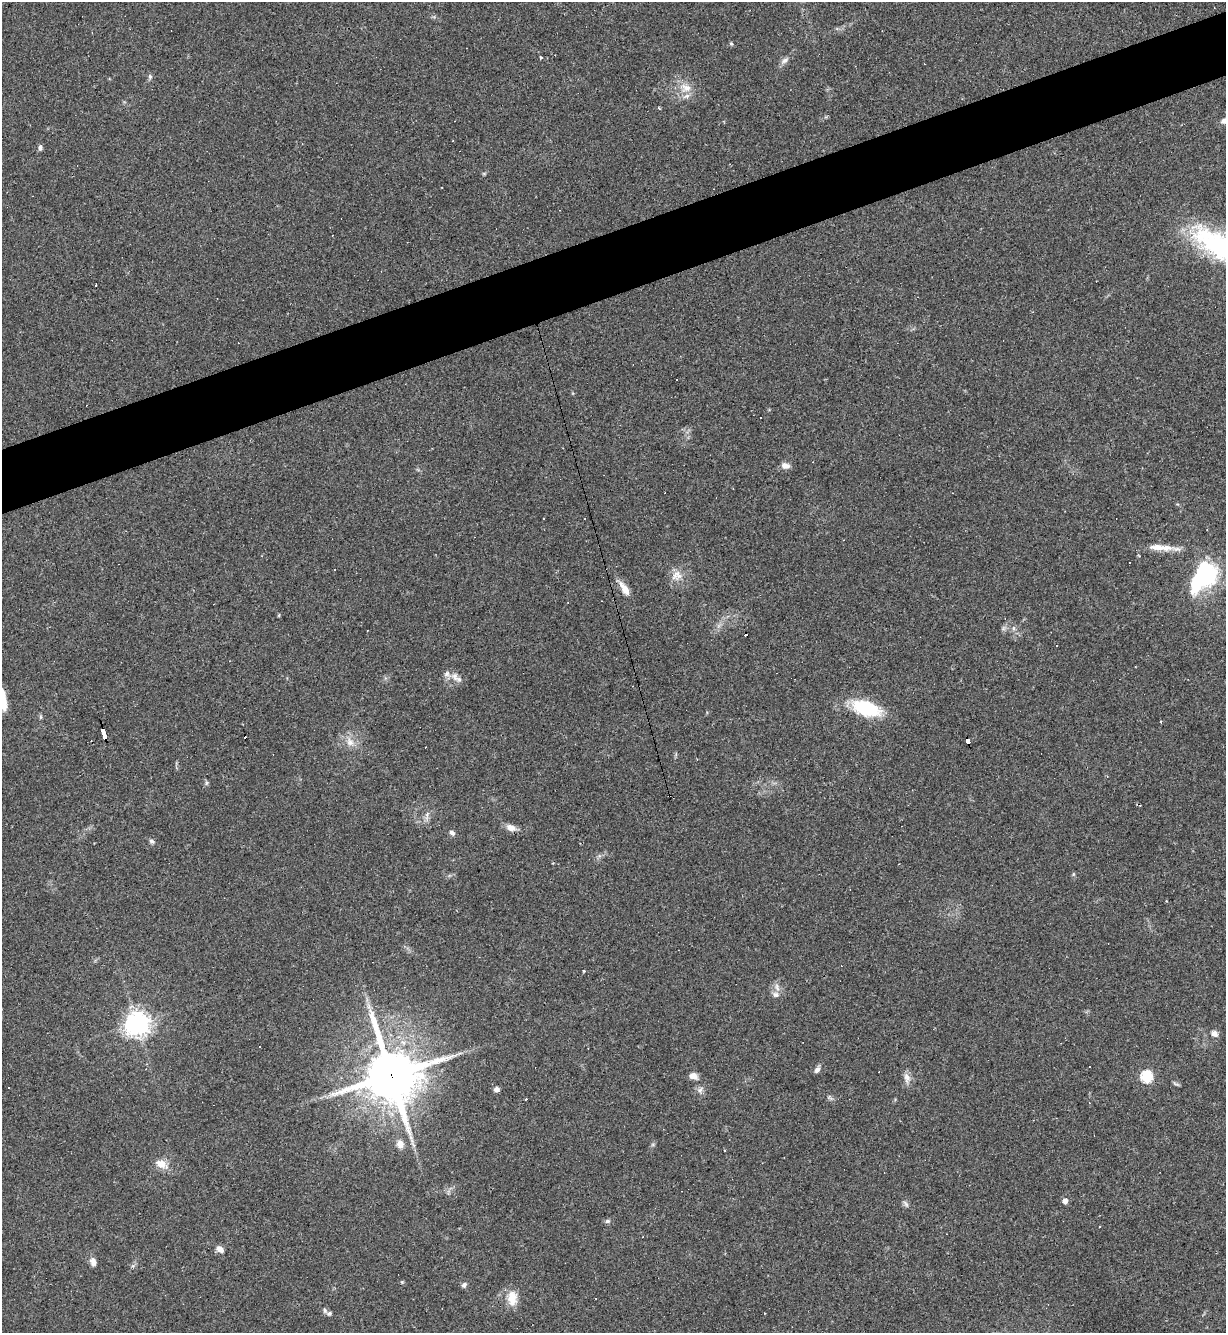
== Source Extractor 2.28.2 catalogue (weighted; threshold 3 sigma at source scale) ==
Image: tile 10 of 4 x 4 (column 2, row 3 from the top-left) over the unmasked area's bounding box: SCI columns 1370-2593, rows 1332-2662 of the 5310 x 5323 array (HDU 1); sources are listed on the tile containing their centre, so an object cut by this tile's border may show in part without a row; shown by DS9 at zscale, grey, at full resolution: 1 PNG px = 1 image px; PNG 1228 x 1335 px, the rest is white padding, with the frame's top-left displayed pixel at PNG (2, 2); no overlay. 5% of this frame is shown black and not used: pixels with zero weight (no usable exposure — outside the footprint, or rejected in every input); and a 3 px margin inside the footprint's outer edge (the drizzle kernel's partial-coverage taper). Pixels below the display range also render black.
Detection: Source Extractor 2.28.2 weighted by HDU 2 'WHT'; one run over the whole footprint, this tile lists its part. Background 0.0585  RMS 0.0068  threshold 0.0307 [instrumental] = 3 sigma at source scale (4.5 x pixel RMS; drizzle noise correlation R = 1.50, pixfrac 1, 0.05/0.05 arcsec/px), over >= 5 px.
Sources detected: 81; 22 cosmic-ray / hot-pixel residue — not listed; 4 inside a brighter listed object's ellipse — not listed separately; the other 55 listed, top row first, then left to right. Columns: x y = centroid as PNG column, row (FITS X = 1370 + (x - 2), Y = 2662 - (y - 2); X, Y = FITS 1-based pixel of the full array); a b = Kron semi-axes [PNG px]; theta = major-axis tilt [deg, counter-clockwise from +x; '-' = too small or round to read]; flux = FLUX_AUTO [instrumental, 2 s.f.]
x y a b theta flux
731 44 5 4 - 0.89
785 60 12 6 34 2.7
150 76 7 5 -87 1.4
686 88 17 12 -19 8.4
1224 121 8 6 30 3.4
40 147 7 5 83 1.8
1219 245 75 29 -30 100
95 286 3 2 - 0.63
785 466 11 7 -16 3.7
1165 548 16 9 -5 7.4
677 575 15 14 - 7.1
1206 576 13 9 50 240
624 589 19 8 -56 6.9
1014 628 6 4 -90 1.3
1057 646 3 3 - 6.9
455 677 13 8 -74 4.3
2 698 24 8 -77 18
866 708 27 13 -18 43
40 717 6 4 -90 0.98
103 734 9 3 -74 100
967 741 6 4 -76 87
350 742 13 9 -55 5.6
1107 776 3 3 - 0.57
206 783 6 4 88 1.1
427 816 12 4 82 2.2
511 828 11 7 -22 4.9
452 833 7 5 -48 1.9
152 841 7 5 -29 1.6
1073 874 6 4 -72 0.8
777 987 12 5 -73 2.7
776 995 10 7 -4 2.8
369 1006 7 4 -90 2
137 1023 8 7 - 630
1214 1034 9 7 -39 3
260 1047 2 2 - 0.55
817 1070 8 6 50 2.4
391 1075 19 17 -69 3300
693 1076 10 7 -23 3.8
908 1077 12 5 -61 3.4
1147 1077 6 5 - 66
1175 1084 10 3 -21 1.1
9 1087 3 2 - 0.64
496 1089 6 6 - 2.4
700 1090 9 7 62 2.5
400 1144 9 8 - 4.6
161 1164 17 10 -29 6.9
1065 1201 5 5 - 3.6
906 1204 11 4 -54 1.5
607 1221 7 5 17 1.5
1100 1226 3 3 - 1.4
220 1249 10 7 -39 3.4
93 1262 11 8 -74 3.2
464 1285 7 6 - 1.9
512 1298 20 12 -88 9.8
325 1311 8 5 -74 1.5
Overlapping masked pixels (flux is a lower limit): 3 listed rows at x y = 103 734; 967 741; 391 1075
Isophote crosses this tile's border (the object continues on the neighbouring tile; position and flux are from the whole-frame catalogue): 3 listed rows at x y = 1224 121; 1219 245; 2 698